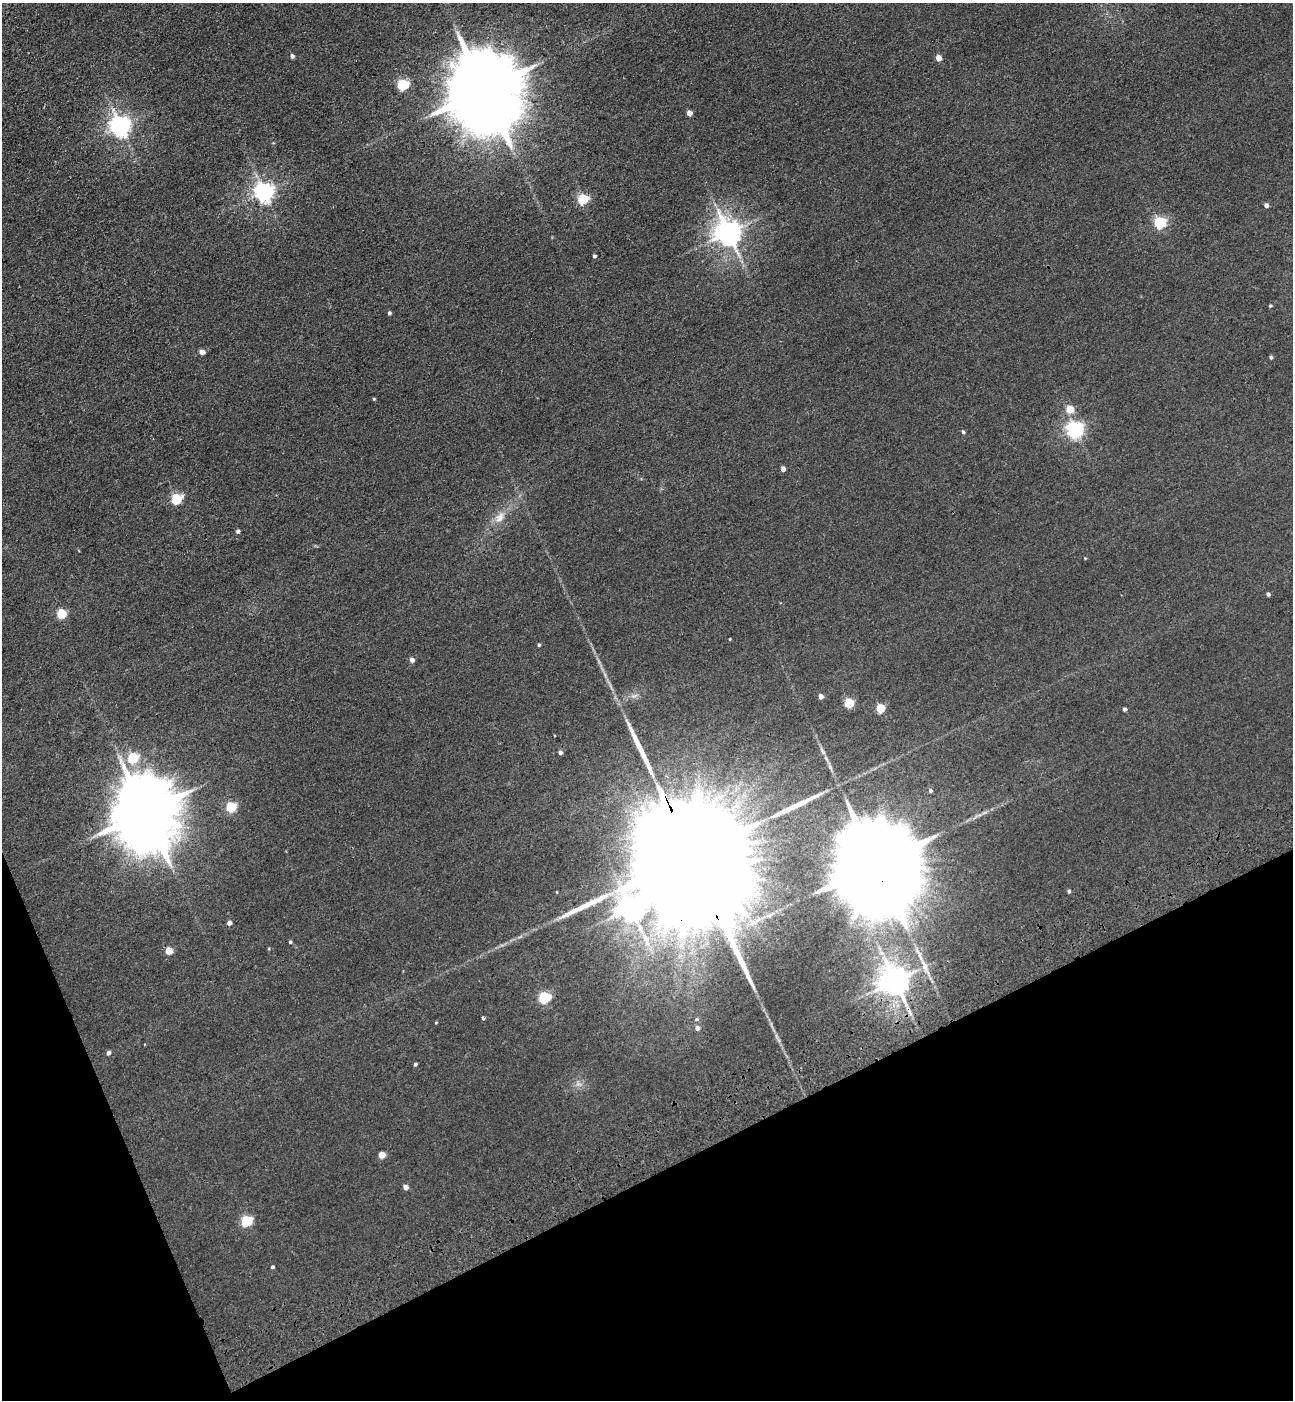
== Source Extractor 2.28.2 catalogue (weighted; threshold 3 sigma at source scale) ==
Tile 14 of 4 x 4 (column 2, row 4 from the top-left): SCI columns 1638-2928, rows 112-1509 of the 5727 x 5814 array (HDU 1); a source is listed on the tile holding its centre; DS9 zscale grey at full resolution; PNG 1295 x 1402 px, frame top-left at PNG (2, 3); no overlay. Shown black and unused: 20% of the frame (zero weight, under 3 of 4 exposures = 6% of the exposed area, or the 3 px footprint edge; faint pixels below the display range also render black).
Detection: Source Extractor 2.28.2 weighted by HDU 2 'WHT'; one run over the whole footprint, this tile lists its part. Background 0.0395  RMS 0.0066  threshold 0.0299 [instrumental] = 3 sigma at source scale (4.5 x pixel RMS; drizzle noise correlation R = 1.50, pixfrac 1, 0.05/0.05 arcsec/px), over >= 5 px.
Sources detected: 63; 3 inside a brighter object's white glare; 4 long thin detections or spike segments (spike, bleed or trail) — not listed; the other 56 listed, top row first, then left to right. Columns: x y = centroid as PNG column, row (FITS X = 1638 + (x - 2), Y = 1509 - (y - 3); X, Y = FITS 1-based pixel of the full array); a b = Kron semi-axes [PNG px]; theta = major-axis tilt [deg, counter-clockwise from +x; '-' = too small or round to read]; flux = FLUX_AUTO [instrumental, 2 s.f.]
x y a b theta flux
292 56 5 4 - 1.6
938 58 4 4 - 7.6
403 84 6 5 - 62
484 90 22 17 -73 11000
689 113 4 4 - 4.8
120 126 7 7 - 430
264 192 7 6 - 360
583 199 5 5 - 49
1266 205 4 4 - 2.7
1160 222 5 5 - 83
728 233 8 8 - 790
594 256 4 4 - 1.2
1270 306 4 3 - 0.74
389 313 4 4 - 1.2
202 352 5 4 - 4.7
1271 357 5 4 - 0.97
374 399 4 3 - 0.65
1070 409 5 5 - 13
1075 430 6 6 - 220
963 432 5 4 - 1.2
783 469 4 4 - 3.6
176 499 5 5 - 55
500 517 16 11 50 7
238 531 4 4 - 1.5
1268 594 4 3 - 1.5
61 614 5 5 - 37
730 639 4 2 - 0.43
539 645 4 3 - 0.93
412 660 5 4 - 2.9
821 696 4 4 - 3.5
849 703 5 5 - 39
880 708 5 5 - 28
1125 709 4 3 - 1.7
560 753 4 4 - 1.9
133 758 6 5 - 49
930 791 5 5 - 1.4
231 807 5 5 - 47
145 813 19 15 -67 6800
690 855 72 21 -66 74000
875 863 32 18 -69 22000
1069 891 5 4 - 1.1
229 923 4 4 - 3.2
290 942 4 4 - 0.89
169 951 5 4 - 14
894 981 8 8 - 1100
544 997 5 5 - 71
483 1018 3 3 - 1.5
697 1019 6 5 - 1.1
436 1023 4 3 - 0.53
697 1028 5 5 - 3
108 1053 5 4 - 1.7
415 1064 4 3 - 1.2
382 1155 5 4 - 11
405 1187 4 4 - 3.9
247 1221 5 5 - 64
272 1267 4 4 - 1.2
Overlapping masked pixels (flux is a lower limit): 4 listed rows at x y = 484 90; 690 855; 875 863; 894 981